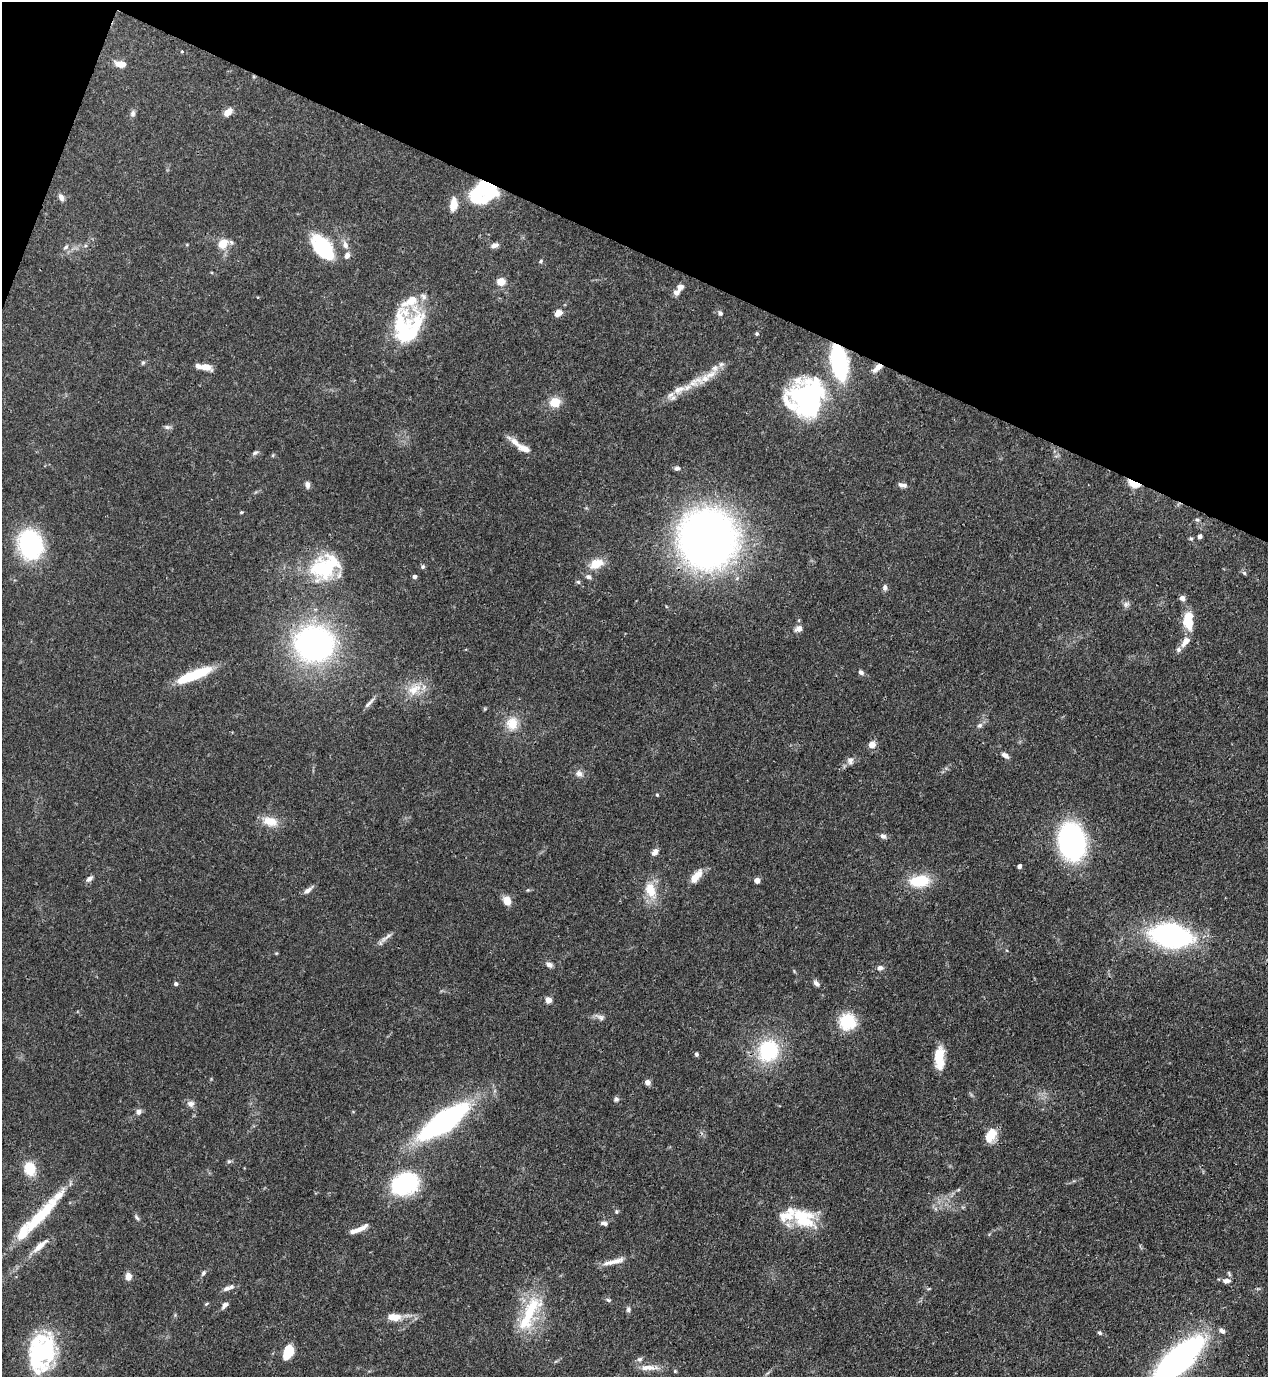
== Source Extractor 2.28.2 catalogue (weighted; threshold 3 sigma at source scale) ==
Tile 2 of 4 x 4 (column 2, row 1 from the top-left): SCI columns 1619-2884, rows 4165-5539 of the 5638 x 5579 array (HDU 1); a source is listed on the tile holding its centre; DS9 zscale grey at full resolution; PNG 1270 x 1379 px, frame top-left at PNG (2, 2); no overlay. Shown black and unused: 19% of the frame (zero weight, under 3 of 4 exposures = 7% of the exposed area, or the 3 px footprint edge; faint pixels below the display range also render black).
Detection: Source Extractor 2.28.2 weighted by HDU 2 'WHT'; one run over the whole footprint, this tile lists its part. Background 0.0662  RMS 0.0035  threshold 0.0158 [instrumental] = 3 sigma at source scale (4.5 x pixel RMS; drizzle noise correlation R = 1.50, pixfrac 1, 0.05/0.05 arcsec/px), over >= 5 px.
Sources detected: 145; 7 inside a brighter object's white glare — not listed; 11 inside a brighter listed object's ellipse — not listed separately; the other 127 listed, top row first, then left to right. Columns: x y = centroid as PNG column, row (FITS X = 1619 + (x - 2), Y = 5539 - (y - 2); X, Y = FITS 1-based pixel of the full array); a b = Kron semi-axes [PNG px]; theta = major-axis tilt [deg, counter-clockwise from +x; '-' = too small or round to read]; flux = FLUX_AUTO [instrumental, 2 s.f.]
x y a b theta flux
182 51 4 3 - 0.41
120 64 12 6 -10 3.8
228 112 11 7 40 2.6
133 113 8 7 - 1
484 191 34 12 -8 16
61 197 9 7 -61 1.4
453 204 17 9 84 3.9
223 244 12 10 47 4.9
187 245 5 3 - 0.31
345 245 10 7 -69 2
495 245 10 6 14 1.3
66 247 8 5 37 0.72
322 247 29 16 -50 22
347 256 8 6 63 1.5
541 261 5 5 - 0.54
501 282 5 5 - 11
680 287 8 6 35 1.7
410 301 41 24 49 11
558 313 9 7 29 2.4
720 313 7 5 -70 0.81
757 334 5 5 - 0.55
406 335 21 17 27 18
143 362 6 5 - 0.51
839 362 26 11 -80 54
206 367 13 7 -15 3.1
715 368 10 7 -88 1.7
877 368 14 6 41 2.4
696 382 27 10 20 6
808 398 43 37 -88 56
555 402 11 10 - 5.4
167 427 8 6 -1 0.9
515 442 16 8 -42 3
255 453 8 5 21 0.71
677 468 7 5 14 0.95
1134 484 14 6 -23 6
307 485 9 5 -83 1.2
902 485 10 5 -12 1.5
241 512 4 4 - 0.39
1197 520 6 5 - 0.62
1200 536 4 4 - 1.2
708 539 55 53 -84 180
1191 539 5 5 - 0.5
30 545 23 18 -71 45
596 564 18 11 24 5.7
325 567 40 27 31 23
423 567 6 5 - 0.63
1244 573 6 5 - 0.57
414 577 4 4 - 0.99
589 577 7 6 - 0.92
578 582 6 5 - 0.56
885 587 9 6 -86 0.97
1182 598 6 6 - 1.5
1126 604 9 6 75 1.1
1188 620 20 10 -89 8.4
799 629 8 6 27 2
1185 641 16 8 52 2.9
314 643 30 25 -2 120
861 672 6 5 - 1
195 675 43 10 22 13
414 689 22 12 31 5.8
369 703 20 4 46 1.3
512 723 17 15 78 6
980 725 8 7 - 0.98
872 745 7 7 - 2.6
1005 755 10 5 -33 1.5
850 760 10 9 - 1.5
579 773 10 8 -47 1.6
657 795 4 4 - 0.34
270 821 19 11 -13 5.3
883 836 7 7 - 1.1
1072 841 27 19 -81 81
655 852 8 6 53 1.6
1019 866 4 4 - 1.2
696 876 20 8 51 3.8
89 879 8 6 40 1.3
757 880 4 4 - 3.1
919 881 23 13 6 12
308 890 13 6 38 1.6
528 890 4 4 - 0.37
651 890 24 13 -71 7
507 901 10 8 -67 3.4
1171 936 30 17 -10 78
386 938 22 4 38 1.7
549 965 9 6 -23 1.3
880 968 8 6 1 1.3
816 983 10 5 -51 1.1
176 984 4 4 - 0.88
548 1000 4 4 - 4.2
601 1017 11 7 -28 1.3
847 1022 18 18 - 12
768 1051 26 23 65 25
696 1054 6 5 - 0.63
939 1058 24 10 -89 7.6
647 1082 6 5 - 1.8
616 1099 7 6 - 0.82
191 1104 10 9 - 1.5
138 1112 8 6 89 1.1
444 1121 40 14 34 100
991 1133 16 13 -37 4.3
229 1161 6 5 - 0.58
30 1169 16 12 -74 7.3
405 1184 25 19 21 36
616 1212 5 5 - 0.53
41 1215 69 13 47 17
137 1218 10 4 -50 0.68
803 1218 34 21 -33 15
604 1223 10 5 -10 1
359 1229 21 5 23 3.2
40 1246 26 7 41 3.7
617 1261 20 7 17 3.4
203 1273 8 5 54 0.72
128 1276 7 6 - 2.8
1226 1281 10 6 0 1.8
226 1289 12 6 22 1.4
608 1300 7 5 -21 0.59
224 1305 9 5 51 1.3
628 1310 6 6 - 0.84
529 1313 60 17 64 18
394 1317 16 9 -1 4.5
1222 1331 7 5 -38 1.4
1100 1333 6 5 - 0.57
45 1351 41 23 74 42
288 1352 11 7 73 16
640 1359 8 5 15 0.82
1178 1360 43 17 43 120
647 1367 22 7 1 3.3
675 1371 4 4 - 0.36
Overlapping masked pixels (flux is a lower limit): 6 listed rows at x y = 484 191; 839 362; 877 368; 1134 484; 708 539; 41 1215
Isophote crosses this tile's border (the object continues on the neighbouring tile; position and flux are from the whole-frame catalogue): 1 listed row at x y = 1178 1360